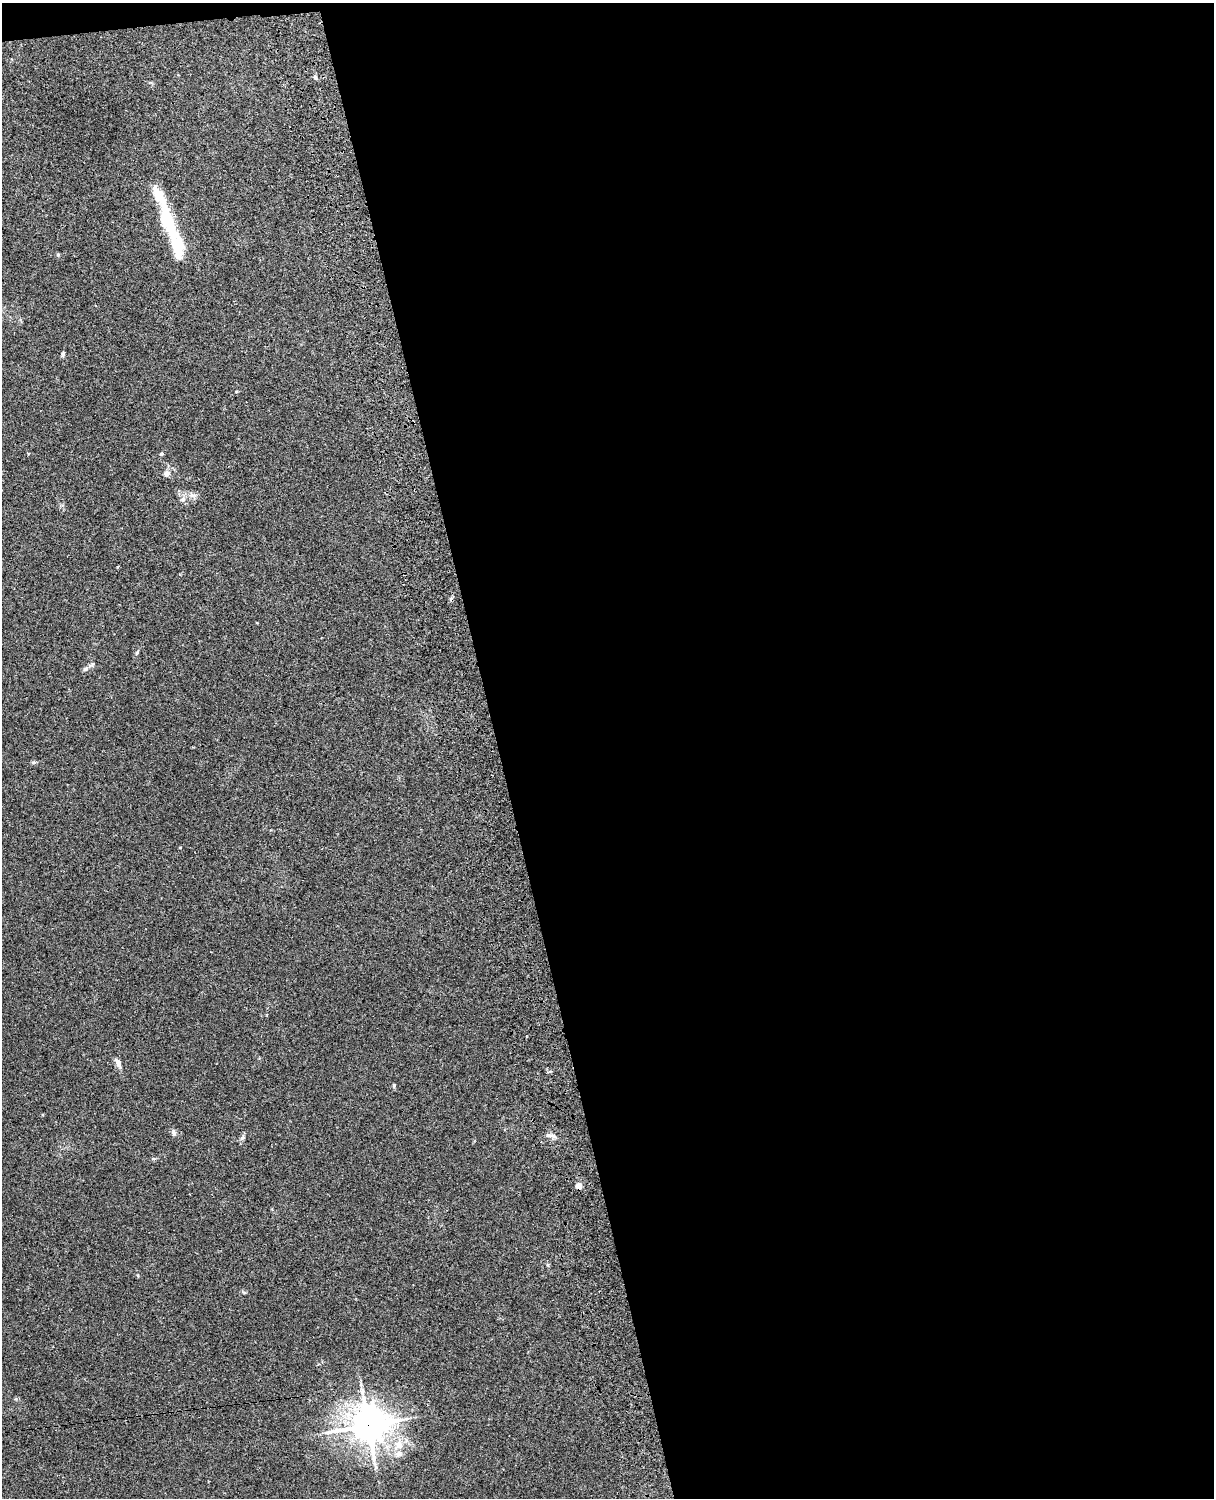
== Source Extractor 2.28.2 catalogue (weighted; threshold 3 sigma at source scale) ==
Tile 4 of 4 x 3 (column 4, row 1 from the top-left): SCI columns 3757-4968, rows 3157-4652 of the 5089 x 4928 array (HDU 1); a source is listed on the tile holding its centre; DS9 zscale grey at full resolution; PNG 1216 x 1500 px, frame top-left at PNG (2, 3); no overlay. Shown black and unused: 60% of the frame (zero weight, under 3 of 4 exposures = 6% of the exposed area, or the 3 px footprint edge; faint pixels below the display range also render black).
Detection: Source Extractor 2.28.2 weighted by HDU 2 'WHT'; one run over the whole footprint, this tile lists its part. Background 0.134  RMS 0.0069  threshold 0.0312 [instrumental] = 3 sigma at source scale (4.5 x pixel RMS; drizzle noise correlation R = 1.50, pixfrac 1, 0.05/0.05 arcsec/px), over >= 5 px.
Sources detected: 22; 1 cosmic-ray / hot-pixel residue — not listed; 3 inside a brighter listed object's ellipse — not listed separately; the other 18 listed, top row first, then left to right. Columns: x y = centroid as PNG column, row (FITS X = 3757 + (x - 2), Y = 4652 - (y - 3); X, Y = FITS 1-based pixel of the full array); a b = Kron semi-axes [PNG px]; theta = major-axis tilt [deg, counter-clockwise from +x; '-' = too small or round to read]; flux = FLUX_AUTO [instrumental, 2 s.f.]
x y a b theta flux
315 77 6 5 - 1.2
167 217 47 14 -77 28
63 354 7 4 75 1.1
161 454 5 4 - 0.91
167 473 8 7 - 2.9
192 495 11 6 -5 3.2
137 652 7 4 54 1
86 669 9 6 45 2
180 847 3 2 - 0.47
118 1063 12 6 -68 3.6
394 1086 7 3 -90 0.78
174 1133 8 5 -88 1.8
549 1135 8 7 - 2.5
242 1138 7 4 19 1.1
579 1185 4 4 - 11
244 1292 6 4 -18 0.85
368 1425 13 12 - 1100
398 1445 15 14 - 12
Overlapping masked pixels (flux is a lower limit): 2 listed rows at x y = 579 1185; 368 1425
Unlisted compact peaks at least as high as the median listed source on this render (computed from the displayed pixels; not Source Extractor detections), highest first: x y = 58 255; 33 762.